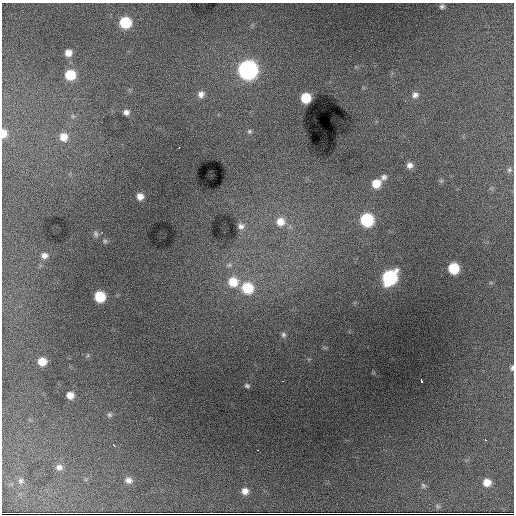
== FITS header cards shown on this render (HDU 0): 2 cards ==
NAXIS1  =                  512 / Axis length
NAXIS2  =                  512 / Axis length

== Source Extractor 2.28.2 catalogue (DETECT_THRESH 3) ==
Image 512 x 512 px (HDU 0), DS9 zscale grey, 1 PNG px = 1 image px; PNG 516 x 516 px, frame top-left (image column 1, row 512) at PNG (2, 3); no overlay
Background 12300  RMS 120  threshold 365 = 3 sigma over >= 5 px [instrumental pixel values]
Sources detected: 46; all 46 listed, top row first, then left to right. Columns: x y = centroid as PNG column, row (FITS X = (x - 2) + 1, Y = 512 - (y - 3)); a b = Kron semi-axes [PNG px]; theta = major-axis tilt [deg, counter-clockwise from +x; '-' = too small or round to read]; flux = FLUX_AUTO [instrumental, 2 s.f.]
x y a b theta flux
442 6 7 6 - 2.0e+04
125 22 8 8 - 3.5e+05
68 53 7 7 - 6.1e+04
248 70 10 10 - 2.5e+06
70 75 9 8 - 2.3e+05
201 94 9 8 - 4.4e+04
415 95 8 8 - 3.5e+04
306 98 7 7 - 2.1e+05
126 112 6 5 - 3.1e+04
249 131 7 6 - 1.5e+04
3 133 8 5 -88 7.0e+04
63 137 9 9 - 8.3e+04
179 148 3 2 - 7.9e+03
409 165 8 7 - 3.9e+04
509 170 7 6 - 1.9e+04
384 177 9 7 38 2.9e+04
376 184 8 8 - 1.3e+05
140 196 6 6 - 5.1e+04
367 220 9 8 - 5.7e+05
280 222 11 11 - 9.9e+04
241 226 9 8 - 3.4e+04
96 234 8 7 - 2.2e+04
105 241 6 6 - 1.5e+04
44 255 8 7 - 4.0e+04
229 265 9 6 1 2.4e+04
454 268 8 8 - 2.9e+05
390 278 10 9 - 9.9e+05
233 282 12 11 - 1.7e+05
247 288 11 10 - 2.9e+05
100 297 8 7 - 2.8e+05
283 335 7 6 - 1.7e+04
42 361 8 7 - 1.1e+05
512 368 7 4 82 1.7e+04
421 381 4 3 - 3.5e+04
247 386 6 4 -13 1.5e+04
70 395 6 6 - 6.4e+04
109 415 6 6 - 1.5e+04
114 445 3 2 - 1.2e+04
258 450 2 2 - 4.5e+03
59 467 9 8 - 3.4e+04
128 480 9 8 - 4.4e+04
21 481 8 7 - 2.1e+04
487 482 8 8 - 8.5e+04
423 485 8 4 -64 1.4e+04
245 491 8 8 - 5.6e+04
437 506 6 4 -71 1.1e+04
At the frame edge (FLAGS 8, measured only in part): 2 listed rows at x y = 3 133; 512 368